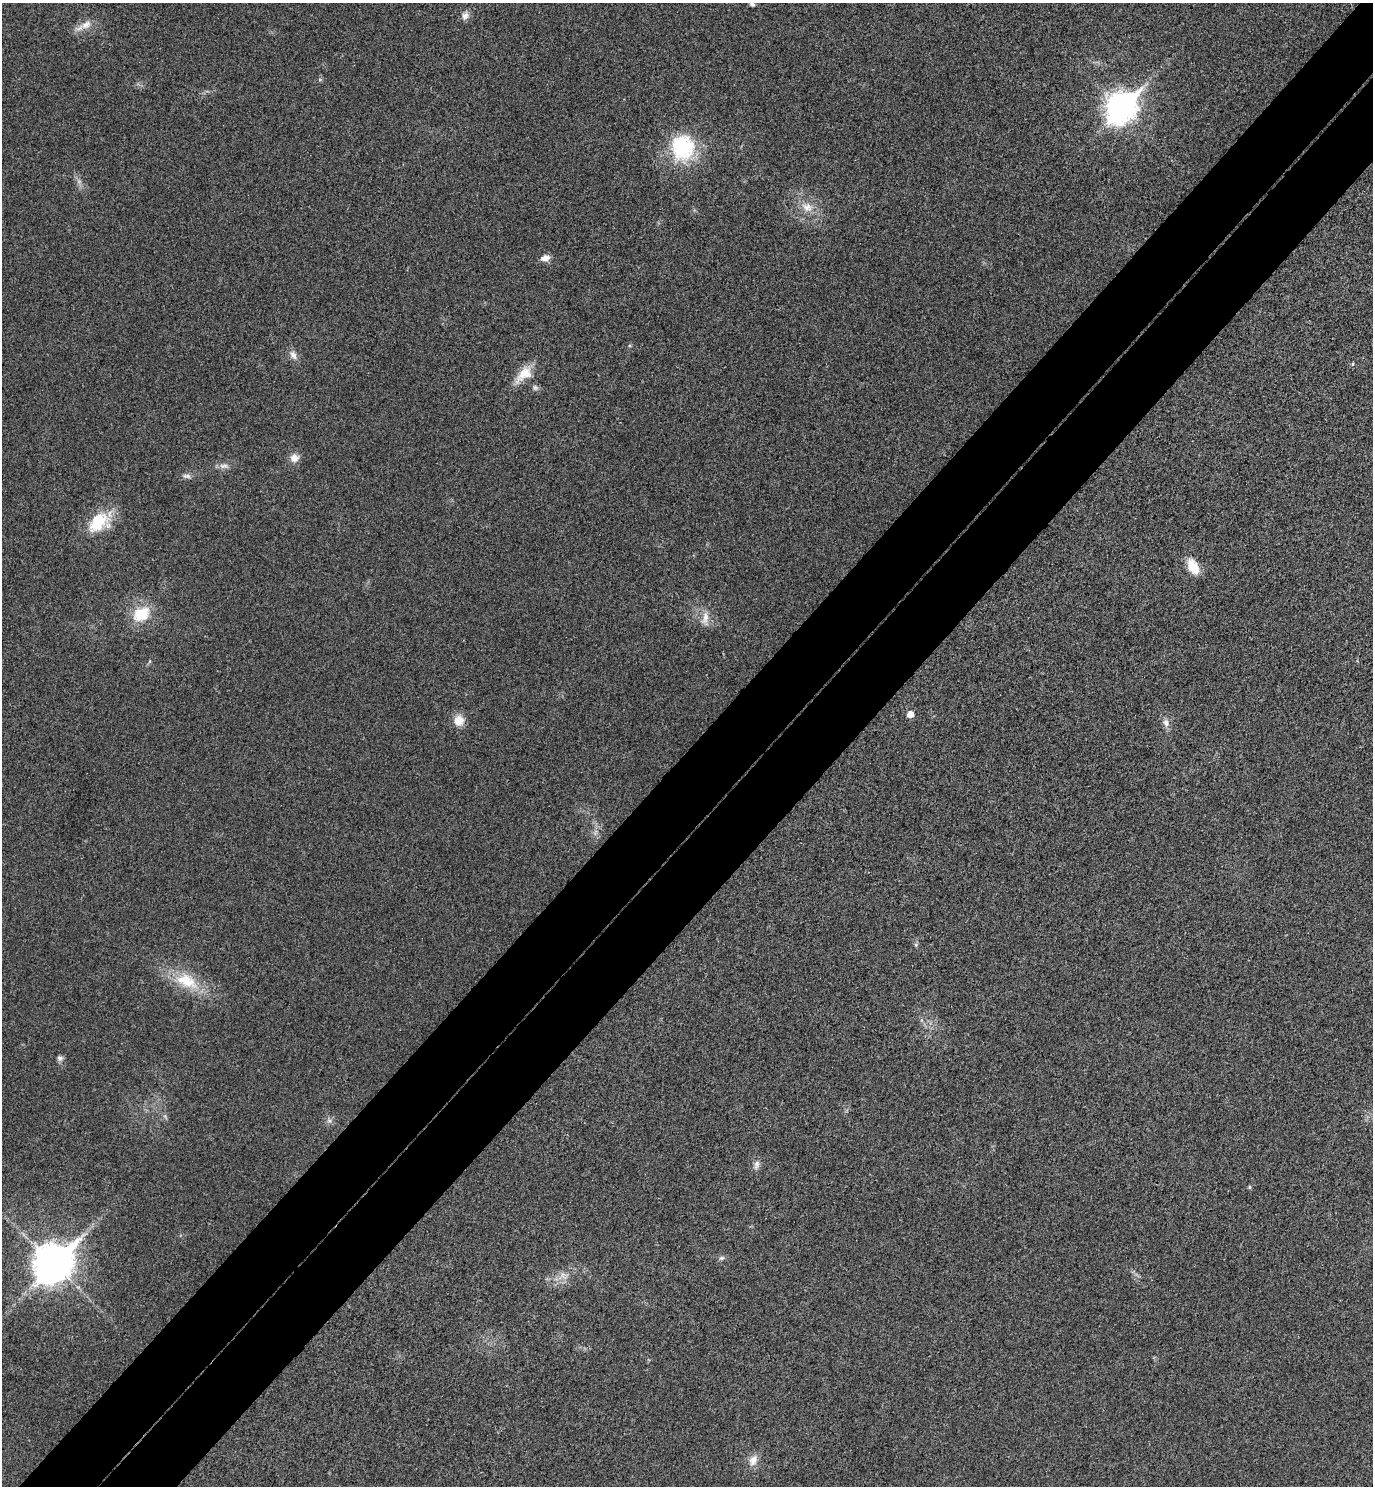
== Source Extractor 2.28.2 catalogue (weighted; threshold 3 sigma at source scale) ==
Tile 7 of 4 x 4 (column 3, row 2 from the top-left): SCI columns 2944-4314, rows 3015-4498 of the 6026 x 6025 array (HDU 1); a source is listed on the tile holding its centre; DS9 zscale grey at full resolution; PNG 1375 x 1488 px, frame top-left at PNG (2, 3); no overlay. Shown black and unused: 11% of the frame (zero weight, under 3 of 4 exposures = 6% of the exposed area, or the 3 px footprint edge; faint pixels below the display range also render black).
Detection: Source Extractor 2.28.2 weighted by HDU 2 'WHT'; one run over the whole footprint, this tile lists its part. Background 0.0217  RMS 0.0063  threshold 0.0282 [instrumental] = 3 sigma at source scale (4.5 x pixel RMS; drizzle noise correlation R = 1.50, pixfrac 1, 0.05/0.05 arcsec/px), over >= 5 px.
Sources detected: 33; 1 too faint to see at this stretch — not listed; the other 32 listed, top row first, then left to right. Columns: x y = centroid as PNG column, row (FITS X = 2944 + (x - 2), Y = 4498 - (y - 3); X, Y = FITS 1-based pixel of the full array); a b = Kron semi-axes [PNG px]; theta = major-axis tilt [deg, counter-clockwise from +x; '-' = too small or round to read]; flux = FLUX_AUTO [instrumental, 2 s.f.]
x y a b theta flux
752 3 5 4 - 2.5
465 16 11 9 61 3.5
86 25 22 10 30 7.1
1121 108 13 10 48 800
683 147 33 29 -78 48
807 207 18 13 -18 9.7
545 258 11 7 17 4.2
293 355 14 8 -55 4
1352 364 6 3 70 0.68
524 374 28 14 44 12
535 387 9 8 - 1.9
294 458 11 10 - 5
224 466 14 6 0 3.2
187 476 12 6 -5 2.4
98 522 32 19 44 25
1193 567 19 11 -60 12
141 614 8 7 - 38
705 618 23 9 85 6.4
910 714 6 5 - 6
459 720 12 11 - 8.5
1166 723 12 9 -66 3.6
595 832 10 5 68 2.1
187 981 37 20 -26 26
60 1058 8 7 - 2.1
165 1116 7 4 -47 1.3
329 1120 6 6 - 1.8
757 1165 14 7 78 3
1250 1187 4 4 - 0.92
721 1258 8 6 15 1.6
53 1263 15 12 45 1400
563 1275 12 8 -68 4.1
753 1460 15 10 67 6.1
Isophote crosses this tile's border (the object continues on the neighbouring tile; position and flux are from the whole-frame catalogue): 1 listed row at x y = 752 3